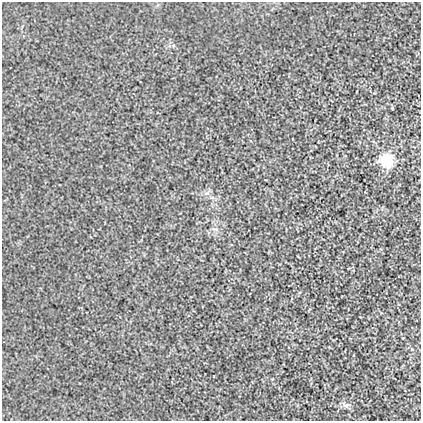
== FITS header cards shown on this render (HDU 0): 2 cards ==
NAXIS1  =                  419
NAXIS2  =                  419

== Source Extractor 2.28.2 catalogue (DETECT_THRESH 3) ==
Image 419 x 419 px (HDU 0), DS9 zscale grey, 1 PNG px = 1 image px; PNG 423 x 423 px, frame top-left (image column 1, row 419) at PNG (2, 2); no overlay
Background 0.00106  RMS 0.014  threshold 0.0422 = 3 sigma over >= 5 px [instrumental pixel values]
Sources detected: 3; all 3 listed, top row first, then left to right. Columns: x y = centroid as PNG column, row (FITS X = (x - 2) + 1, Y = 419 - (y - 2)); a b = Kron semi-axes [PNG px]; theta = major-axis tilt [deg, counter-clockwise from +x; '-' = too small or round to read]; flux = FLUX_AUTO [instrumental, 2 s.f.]
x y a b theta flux
386 161 17 15 -24 23
207 193 8 5 42 2.4
346 405 13 6 -17 4.1